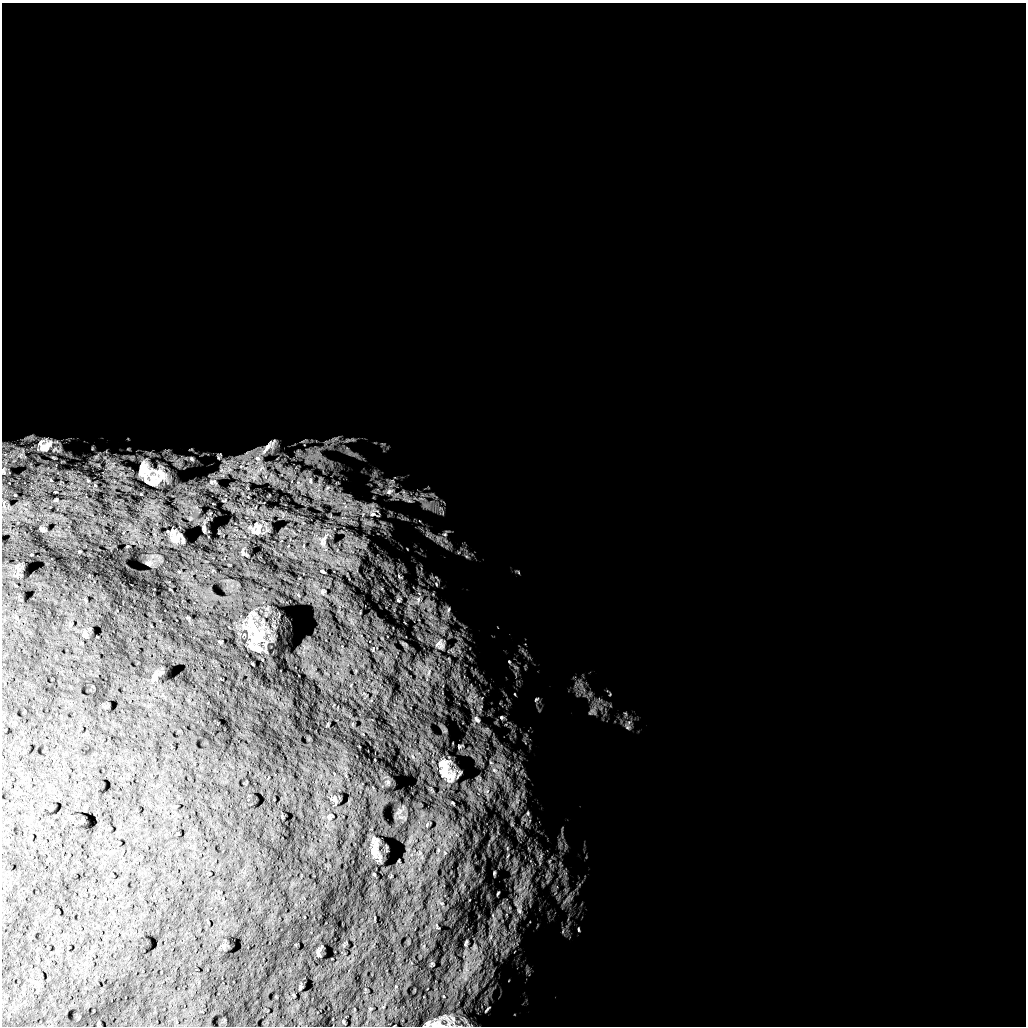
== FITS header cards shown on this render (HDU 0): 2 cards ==
NAXIS1  =                 1024 /
NAXIS2  =                 1024 /

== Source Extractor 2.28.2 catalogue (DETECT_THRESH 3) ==
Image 1024 x 1024 px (HDU 0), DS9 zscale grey, 1 PNG px = 1 image px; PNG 1028 x 1028 px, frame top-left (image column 1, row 1024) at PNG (2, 3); no overlay
Background 5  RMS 790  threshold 2380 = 3 sigma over >= 5 px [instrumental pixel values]
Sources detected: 74; all 74 listed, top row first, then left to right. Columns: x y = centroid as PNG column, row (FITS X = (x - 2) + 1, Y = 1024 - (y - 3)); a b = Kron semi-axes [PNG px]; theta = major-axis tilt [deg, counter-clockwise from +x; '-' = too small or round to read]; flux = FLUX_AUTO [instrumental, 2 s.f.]
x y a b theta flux
348 440 11 5 12 1.8e+05
45 445 19 16 25 8.2e+05
269 446 28 7 44 4.7e+05
349 453 10 6 -26 2.4e+05
191 459 4 3 - 6.0e+04
3 471 7 3 -66 6.5e+04
144 471 17 10 -79 6.6e+05
159 473 19 12 -60 5.3e+05
311 481 10 4 -86 1.7e+05
391 481 11 6 18 2.9e+05
211 482 6 4 72 6.6e+04
327 488 9 5 51 1.9e+05
389 491 17 12 14 8.2e+05
407 499 23 11 -41 7.9e+05
373 513 18 16 -53 8.8e+05
42 529 5 3 - 8.6e+04
256 529 12 8 63 3.3e+05
445 534 12 7 59 2.9e+05
175 536 11 9 -70 4.2e+05
324 538 12 5 72 2.1e+05
438 539 12 10 48 4.4e+05
242 552 9 3 -85 8.3e+04
466 556 6 5 - 1.0e+05
148 563 4 3 - 7.5e+04
322 571 3 2 - 5.1e+04
399 576 8 4 -39 7.4e+04
436 584 6 4 -62 8.6e+04
322 592 6 4 -48 7.1e+04
398 600 5 4 - 6.2e+04
418 600 11 6 82 2.4e+05
448 610 10 5 74 1.8e+05
84 635 8 5 -46 1.0e+05
255 639 38 23 66 1.4e+06
440 644 14 12 -65 3.8e+05
509 662 7 5 -67 8.7e+04
429 672 7 4 71 9.9e+04
154 677 17 6 65 2.6e+05
515 694 5 3 - 4.2e+04
536 699 8 5 44 9.7e+04
470 700 12 6 -38 3.3e+05
592 711 12 7 -34 2.2e+05
502 717 8 7 - 1.6e+05
477 719 14 9 -47 4.1e+05
627 727 8 6 -1 1.6e+05
459 746 5 4 - 7.8e+04
446 770 29 15 -66 1.4e+06
496 772 27 10 -43 1.1e+06
487 793 20 8 -81 5.7e+05
334 799 13 7 -63 1.6e+05
517 801 12 6 -86 4.0e+05
528 813 8 7 - 1.6e+05
329 817 9 6 77 1.3e+05
512 824 7 4 -71 8.4e+04
507 848 6 4 -73 8.4e+04
374 851 18 11 -83 4.9e+05
540 856 13 4 71 1.9e+05
549 861 6 4 71 8.9e+04
494 873 3 2 - 4.7e+04
498 893 4 2 - 5.2e+04
568 897 13 3 49 2.0e+05
519 910 19 10 88 6.4e+05
493 917 17 4 -69 2.1e+05
578 929 6 3 -88 6.2e+04
563 931 6 4 72 7.3e+04
490 937 11 4 85 2.0e+05
466 943 11 5 76 1.3e+05
474 947 11 7 78 3.3e+05
318 952 8 4 -86 9.8e+04
466 969 29 8 84 1.0e+06
300 987 5 2 - 7.4e+04
487 1009 11 4 49 1.1e+05
453 1019 26 12 -62 7.9e+05
436 1024 37 16 35 9.8e+05
449 1024 26 11 -81 5.4e+05
At the frame edge (FLAGS 8, measured only in part): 2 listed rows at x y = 3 471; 436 1024